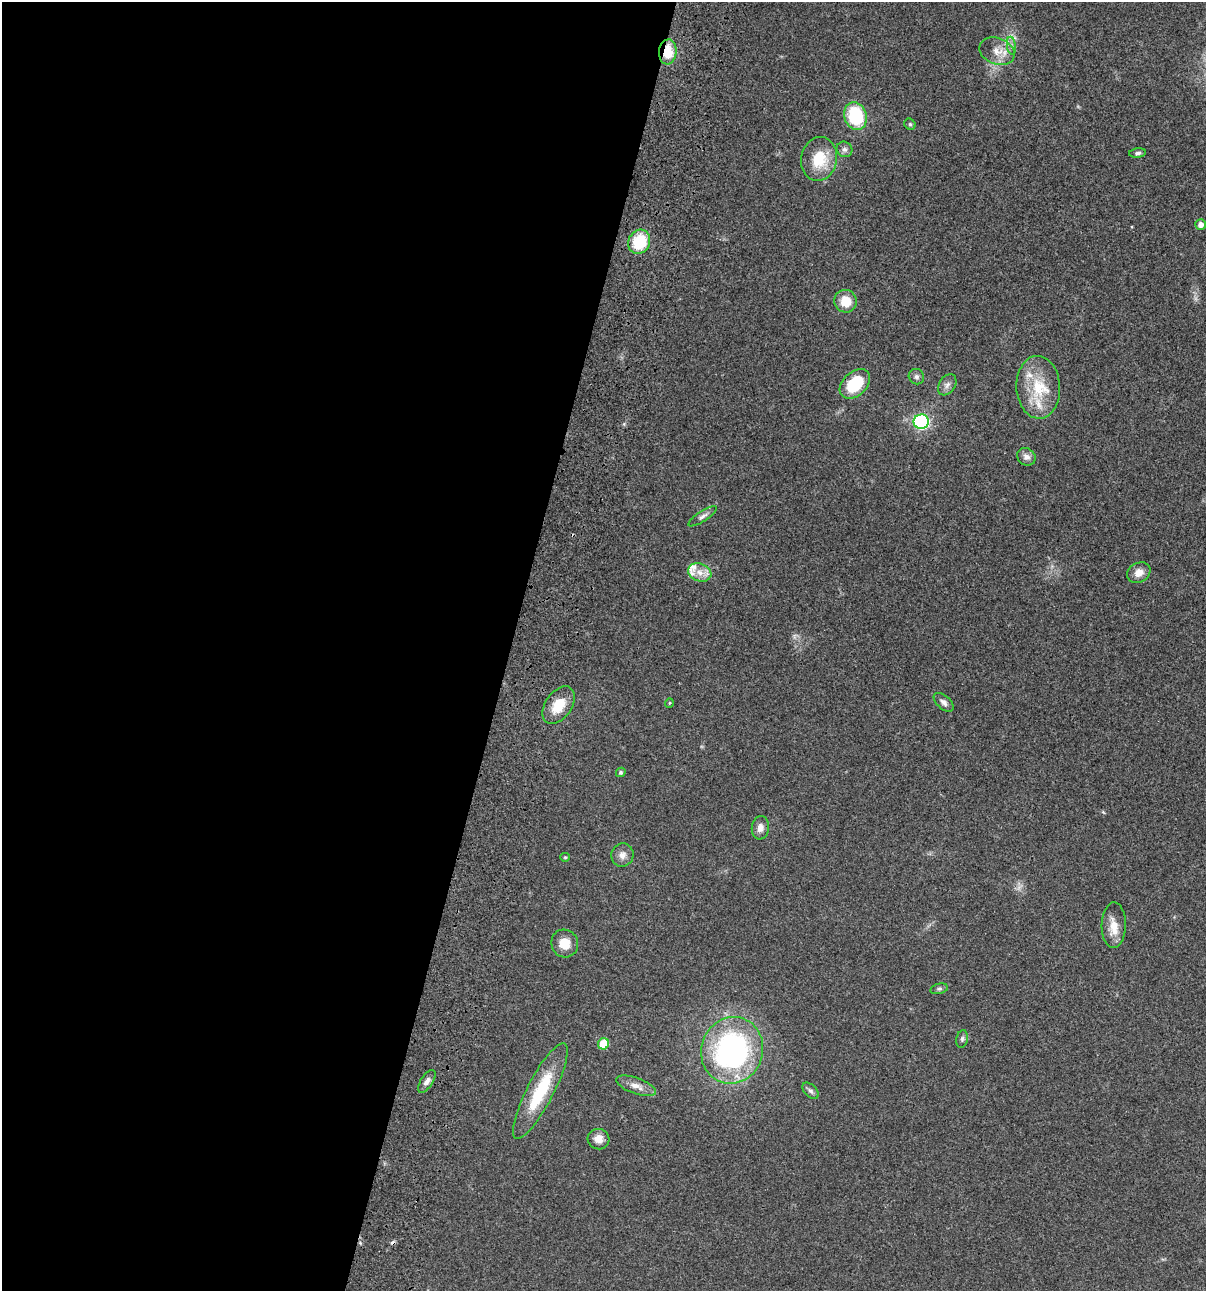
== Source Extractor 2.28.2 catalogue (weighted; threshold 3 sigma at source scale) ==
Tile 5 of 4 x 4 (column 1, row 2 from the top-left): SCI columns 233-1436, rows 2698-3986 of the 5406 x 5393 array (HDU 1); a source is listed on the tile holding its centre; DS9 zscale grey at full resolution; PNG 1208 x 1293 px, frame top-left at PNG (2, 2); each listed source drawn as its Kron ellipse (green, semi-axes under 4 px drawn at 4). Shown black and unused: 42% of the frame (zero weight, under 3 of 4 exposures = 9% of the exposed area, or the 3 px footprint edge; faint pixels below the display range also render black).
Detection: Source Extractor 2.28.2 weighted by HDU 2 'WHT'; one run over the whole footprint, this tile lists its part. Background 0.0468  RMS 0.0053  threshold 0.0239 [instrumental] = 3 sigma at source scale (4.5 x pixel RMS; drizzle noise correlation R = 1.50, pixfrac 1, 0.05/0.05 arcsec/px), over >= 5 px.
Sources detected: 42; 1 cosmic-ray / hot-pixel residue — neither listed nor drawn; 3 inside a brighter listed object's ellipse — not listed separately; the other 38 listed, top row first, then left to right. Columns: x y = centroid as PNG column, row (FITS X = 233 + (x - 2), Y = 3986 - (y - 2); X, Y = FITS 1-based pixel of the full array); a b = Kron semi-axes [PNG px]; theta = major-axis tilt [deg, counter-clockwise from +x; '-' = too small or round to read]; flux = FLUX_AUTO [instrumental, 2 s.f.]
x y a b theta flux
1011 46 9 4 -81 1.6
997 51 18 13 -21 6.8
668 52 12 9 84 11
855 116 14 11 -72 31
910 124 6 5 - 0.78
844 149 8 7 - 1.7
1138 153 8 4 5 1.2
819 159 22 18 79 16
1201 224 5 5 - 2.8
639 242 12 10 63 20
845 301 11 11 - 9
916 377 8 7 - 1.5
855 384 17 12 44 21
947 385 11 8 57 2.3
1038 387 31 22 -87 20
921 422 7 7 - 79
1026 457 9 8 - 2.4
702 516 16 5 33 2.1
700 572 12 9 -21 4.6
1139 573 12 9 30 4.3
944 702 12 6 -42 2.1
669 703 5 3 - 0.43
559 705 21 13 55 10
621 772 5 4 - 0.88
760 828 11 8 83 3.2
622 855 12 11 - 3.2
565 857 5 4 - 0.6
1114 925 23 12 89 7.3
565 943 14 13 - 7.3
939 989 9 5 13 1.1
962 1039 9 5 80 1.2
603 1044 6 5 - 14
732 1050 34 30 69 120
427 1081 13 6 57 2.4
636 1086 21 8 -19 4.5
540 1091 53 13 63 28
811 1091 10 6 -45 1.4
598 1139 11 10 - 4.1
Overlapping masked pixels (flux is a lower limit): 1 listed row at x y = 668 52